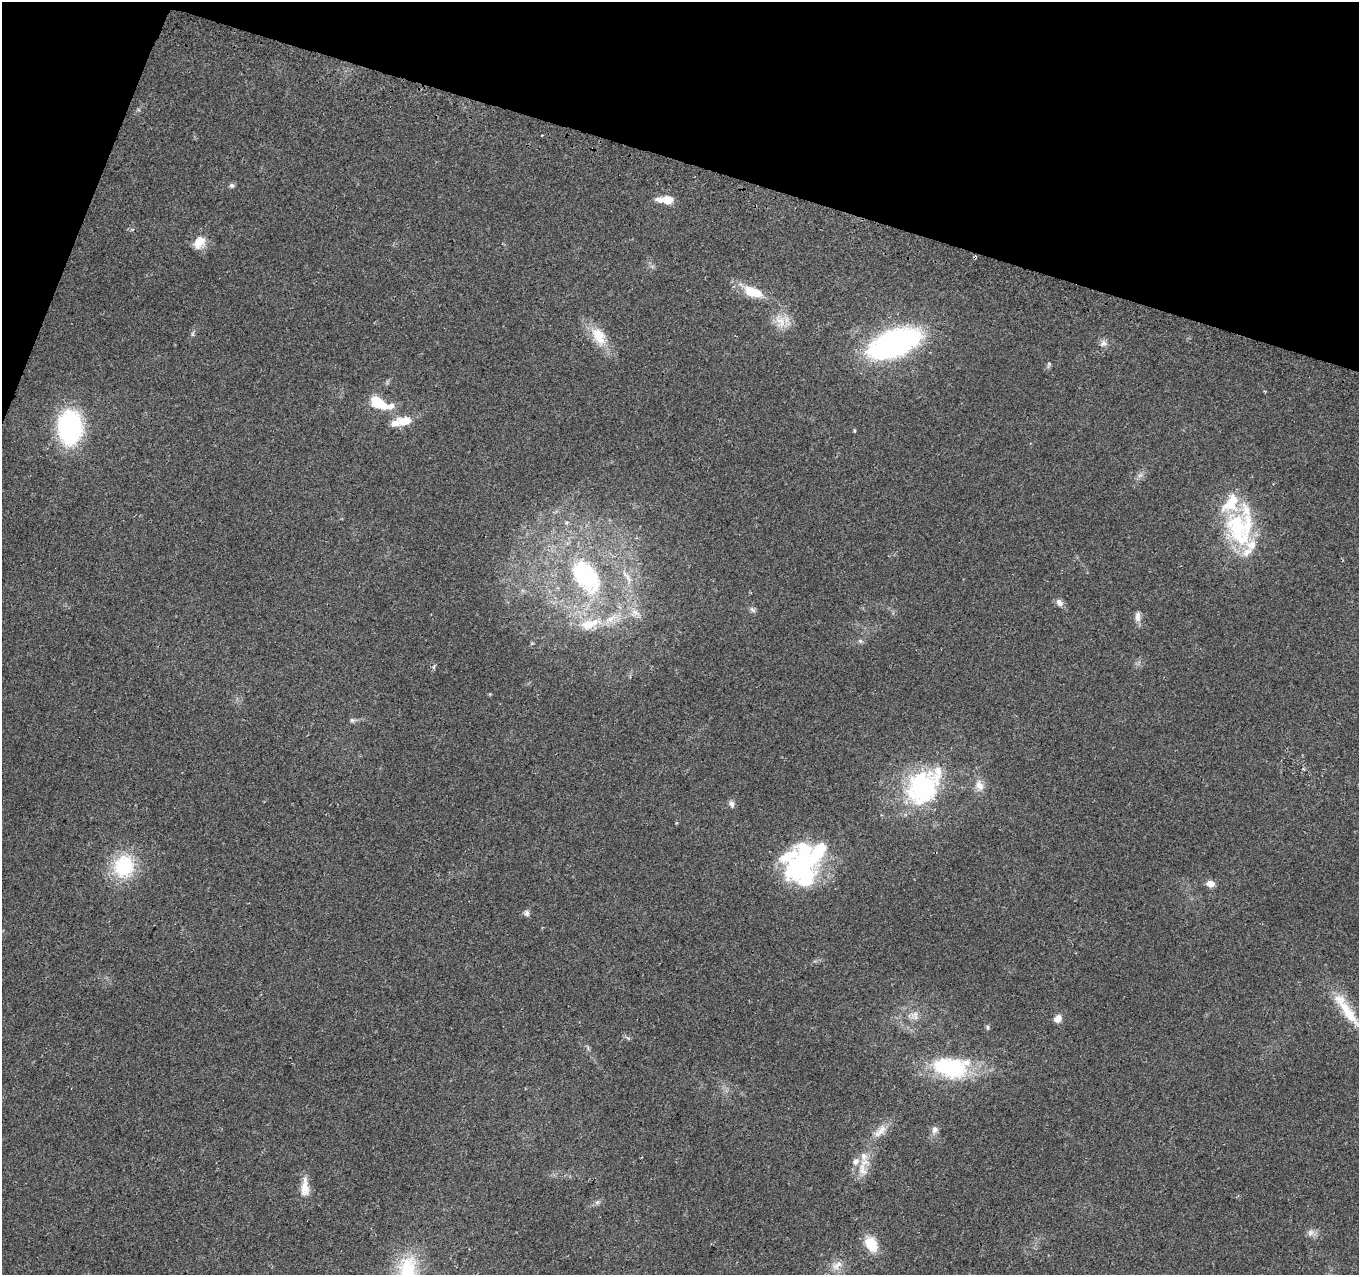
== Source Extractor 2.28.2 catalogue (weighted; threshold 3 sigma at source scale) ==
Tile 2 of 4 x 4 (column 2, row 1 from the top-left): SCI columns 1369-2725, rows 4066-5338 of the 5461 x 5648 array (HDU 1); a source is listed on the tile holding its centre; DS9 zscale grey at full resolution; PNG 1361 x 1277 px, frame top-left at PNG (2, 2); no overlay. Shown black and unused: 15% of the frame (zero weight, under 2 of 3 exposures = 2% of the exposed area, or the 3 px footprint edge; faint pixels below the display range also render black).
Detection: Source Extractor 2.28.2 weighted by HDU 2 'WHT'; one run over the whole footprint, this tile lists its part. Background 0.079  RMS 0.0097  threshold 0.0435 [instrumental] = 3 sigma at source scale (4.5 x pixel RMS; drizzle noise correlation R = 1.50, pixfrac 1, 0.0396/0.0396 arcsec/px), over >= 5 px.
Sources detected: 63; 2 inside a brighter object's white glare — not listed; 13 inside a brighter listed object's ellipse — not listed separately; the other 48 listed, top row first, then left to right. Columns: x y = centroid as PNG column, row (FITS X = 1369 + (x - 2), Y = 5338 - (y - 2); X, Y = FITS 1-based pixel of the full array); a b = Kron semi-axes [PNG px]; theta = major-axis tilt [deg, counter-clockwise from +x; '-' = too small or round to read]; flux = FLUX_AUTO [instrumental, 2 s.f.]
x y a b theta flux
232 185 7 6 - 2.4
666 200 19 8 -4 14
199 243 17 13 54 14
975 257 3 3 - 2.5
753 292 30 13 -27 24
780 321 23 12 -55 15
599 336 29 17 -60 24
894 343 35 17 21 350
1103 343 11 9 28 4.7
1049 364 9 5 75 2
378 403 19 8 -22 45
405 421 17 11 18 16
70 428 29 20 89 150
854 430 4 3 - 1.1
1140 475 8 5 44 3
1240 528 49 37 -74 97
586 576 43 26 -55 120
628 578 19 7 -64 8.8
1059 603 11 8 -55 4.8
752 610 9 6 -40 2.7
635 613 15 11 -18 10
1138 616 15 7 89 5.3
587 625 24 14 8 25
860 641 6 5 - 1.9
352 720 7 6 - 2.2
979 785 15 11 -64 9.2
922 788 52 42 49 130
732 804 10 6 -70 3.5
124 866 27 24 79 59
798 867 41 34 15 110
1210 883 10 7 -10 6.8
526 913 8 7 - 3.1
1347 1010 59 12 -55 34
915 1014 15 9 38 7.3
1058 1019 9 8 - 6.9
987 1027 7 5 -59 1.7
628 1038 7 4 -18 1.6
588 1048 7 4 -72 1.6
951 1068 39 22 -4 95
881 1130 19 10 52 10
935 1130 11 8 76 4.4
862 1170 21 12 -69 13
305 1187 25 10 89 14
597 1202 7 5 44 2.3
1311 1233 12 8 58 4.8
871 1244 15 10 -62 26
836 1265 18 10 28 10
407 1272 47 25 86 71
Overlapping masked pixels (flux is a lower limit): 1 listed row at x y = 975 257
Isophote crosses this tile's border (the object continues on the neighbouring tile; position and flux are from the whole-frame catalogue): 2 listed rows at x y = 1347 1010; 407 1272